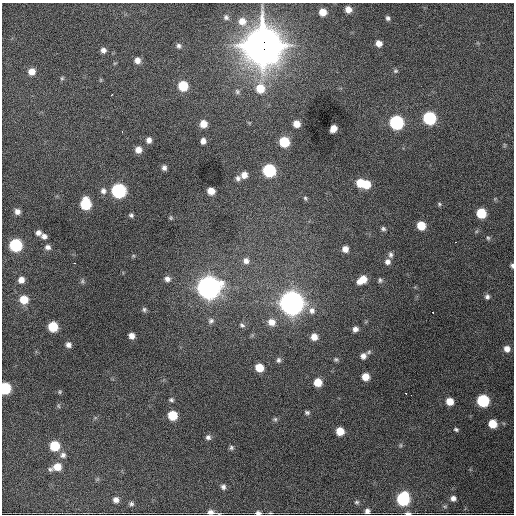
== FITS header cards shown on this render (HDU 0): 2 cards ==
NAXIS1  =                  512 / Axis length
NAXIS2  =                  512 / Axis length

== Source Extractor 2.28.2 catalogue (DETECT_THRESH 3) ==
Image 512 x 512 px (HDU 0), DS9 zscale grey, 1 PNG px = 1 image px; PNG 516 x 516 px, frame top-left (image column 1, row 512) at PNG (2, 3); no overlay
Background 2060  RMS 42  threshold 126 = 3 sigma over >= 5 px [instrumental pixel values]
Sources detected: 121; all 121 listed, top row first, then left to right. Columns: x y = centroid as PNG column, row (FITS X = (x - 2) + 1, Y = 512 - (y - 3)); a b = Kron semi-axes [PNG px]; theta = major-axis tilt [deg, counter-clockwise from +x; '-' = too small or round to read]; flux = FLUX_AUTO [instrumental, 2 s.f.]
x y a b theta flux
348 9 6 6 - 2.1e+04
323 12 6 6 - 3.1e+04
226 17 6 5 - 6.3e+03
388 18 6 5 - 7.0e+03
242 21 10 9 - 2.6e+04
379 43 7 6 - 1.9e+04
179 46 7 6 - 7.6e+03
262 46 17 16 - 7.6e+06
103 50 6 6 - 1.2e+04
137 60 7 6 - 1.7e+04
115 63 5 3 - 2.6e+03
31 71 8 7 - 2.4e+04
395 71 7 6 - 5.3e+03
62 78 5 5 - 4.2e+03
101 80 6 4 90 2.9e+03
183 86 7 7 - 8.8e+04
260 88 11 10 - 5.7e+04
237 92 7 7 - 7.8e+03
112 95 3 2 - 3.0e+03
429 118 8 7 - 3.0e+05
396 122 8 7 - 4.3e+05
203 124 7 7 - 3.0e+04
296 124 6 6 - 2.7e+04
333 128 6 5 - 2.7e+04
122 132 3 2 - 2.7e+03
149 140 6 6 - 1.2e+04
203 141 5 5 - 1.3e+04
284 142 7 7 - 1.1e+05
504 145 6 4 -90 3.2e+03
138 150 6 6 - 2.2e+04
164 168 5 4 - 9.8e+03
269 170 8 7 - 3.0e+05
244 175 7 7 - 2.0e+04
238 178 7 6 - 8.7e+03
360 183 7 7 - 5.2e+04
366 184 7 7 - 5.4e+04
103 191 9 8 - 1.2e+04
119 191 8 8 - 4.8e+05
211 191 6 6 - 3.1e+04
305 198 6 5 - 4.6e+03
85 204 8 7 - 1.4e+05
439 204 6 4 -24 4.2e+03
17 212 7 7 - 1.4e+04
481 213 7 7 - 9.0e+04
131 215 5 4 - 5.8e+03
171 218 6 5 - 3.9e+03
421 226 7 6 - 5.9e+04
383 229 6 5 - 6.2e+03
38 233 7 6 - 1.1e+04
44 236 7 6 - 1.2e+04
488 238 6 5 - 4.7e+03
456 242 2 2 - 2.1e+03
16 245 8 7 - 2.5e+05
48 247 8 6 -14 1.1e+04
345 249 6 6 - 1.8e+04
390 255 8 6 -85 8.1e+03
133 256 6 3 18 3.0e+03
246 261 9 9 - 1.7e+04
387 262 7 7 - 1.2e+04
74 263 3 2 - 3.8e+03
512 266 5 4 - 5.7e+03
167 279 7 7 - 1.3e+04
21 280 6 6 - 1.8e+04
362 280 9 6 33 4.0e+04
380 280 7 5 -83 5.9e+03
82 281 6 5 - 5.1e+03
208 287 10 10 - 2.8e+06
487 297 6 6 - 8.1e+03
24 300 8 7 - 4.8e+04
291 303 10 10 - 3.0e+06
144 309 6 6 - 5.8e+03
312 310 10 9 - 1.9e+04
433 312 3 2 - 2.6e+03
211 321 8 7 - 9.3e+03
271 322 9 9 - 2.8e+04
242 325 8 6 -43 7.7e+03
53 327 7 7 - 9.2e+04
355 329 6 6 - 1.2e+04
131 336 5 5 - 1.7e+04
314 337 7 7 - 2.3e+04
68 345 6 5 - 1.1e+04
507 349 7 7 - 1.8e+04
369 352 7 4 28 5.2e+03
363 356 7 6 - 1.3e+04
336 359 6 5 - 5.1e+03
278 360 7 6 - 7.0e+03
259 368 6 6 - 5.0e+04
365 377 6 6 - 3.4e+04
318 382 7 7 - 4.4e+04
5 388 7 6 - 1.8e+05
60 392 6 5 - 3.7e+03
406 393 3 2 - 3.1e+03
411 395 2 2 - 2.3e+03
171 400 6 4 -6 5.3e+03
450 401 7 6 - 3.4e+04
483 401 7 7 - 2.3e+05
58 406 6 4 -87 4.0e+03
307 412 6 5 - 6.3e+03
172 415 7 7 - 7.8e+04
275 419 7 5 89 5.2e+03
492 424 7 6 - 5.2e+04
456 429 6 4 -14 4.9e+03
340 431 6 6 - 4.3e+04
208 437 7 6 - 8.6e+03
401 445 6 4 -90 4.2e+03
54 446 7 7 - 9.2e+04
231 448 6 6 - 5.6e+03
63 455 9 8 - 1.2e+04
57 467 9 8 - 3.5e+04
50 469 7 6 - 5.9e+03
223 487 7 7 - 9.2e+03
453 498 6 6 - 1.2e+04
403 499 8 8 - 2.9e+05
116 500 7 6 - 1.4e+04
357 502 6 5 - 5.6e+03
131 504 7 5 -15 6.1e+03
367 511 6 6 - 9.8e+03
211 512 10 6 -7 1.5e+04
258 513 7 4 -1 8.6e+03
270 513 6 3 0 2.9e+03
408 513 7 3 2 8.3e+03
At the frame edge (FLAGS 8, measured only in part): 5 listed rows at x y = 512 266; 5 388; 211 512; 258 513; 408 513